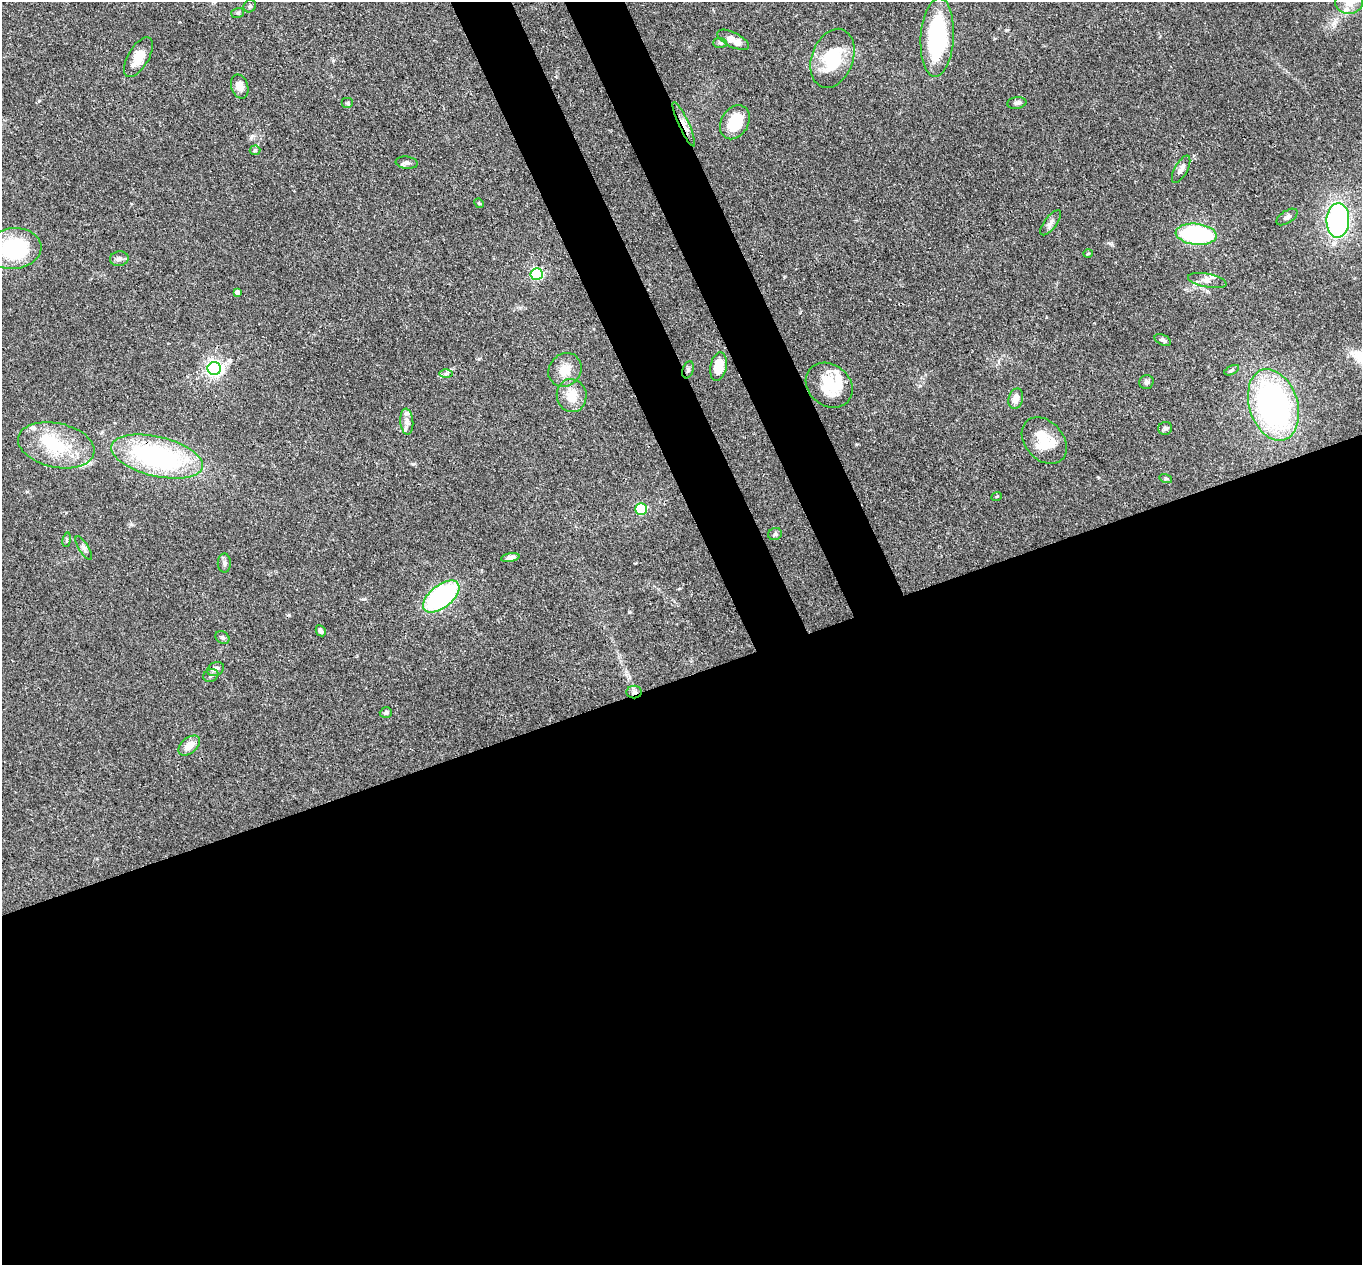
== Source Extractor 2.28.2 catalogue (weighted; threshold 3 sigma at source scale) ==
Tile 15 of 4 x 4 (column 3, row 4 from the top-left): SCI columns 2816-4175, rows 337-1599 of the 5639 x 5584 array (HDU 1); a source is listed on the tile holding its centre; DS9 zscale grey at full resolution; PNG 1364 x 1267 px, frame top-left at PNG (2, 2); each listed source drawn as its Kron ellipse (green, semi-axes under 4 px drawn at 4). Shown black and unused: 51% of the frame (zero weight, under 3 of 4 exposures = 8% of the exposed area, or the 3 px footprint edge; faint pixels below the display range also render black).
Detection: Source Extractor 2.28.2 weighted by HDU 2 'WHT'; one run over the whole footprint, this tile lists its part. Background 0.0914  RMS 0.0038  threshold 0.0172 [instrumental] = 3 sigma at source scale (4.5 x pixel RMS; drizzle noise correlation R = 1.50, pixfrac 1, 0.05/0.05 arcsec/px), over >= 5 px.
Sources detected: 67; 2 inside a brighter object's white glare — neither listed nor drawn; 5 inside a brighter listed object's ellipse — not listed separately; the other 60 listed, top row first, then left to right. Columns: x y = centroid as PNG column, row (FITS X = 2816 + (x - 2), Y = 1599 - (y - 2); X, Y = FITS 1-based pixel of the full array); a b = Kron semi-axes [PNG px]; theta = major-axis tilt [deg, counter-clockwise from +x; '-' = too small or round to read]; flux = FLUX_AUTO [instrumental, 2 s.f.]
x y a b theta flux
1349 3 14 11 4 3.9
250 6 6 6 - 0.75
238 13 6 5 - 0.58
937 37 39 16 86 43
733 40 17 7 -26 4.4
720 43 7 5 -3 0.76
138 57 22 10 59 6.5
832 58 30 20 70 20
240 86 12 8 -74 3
348 103 6 5 - 0.59
1017 103 9 6 8 1.1
735 122 18 13 58 11
684 124 24 5 -65 3.3
255 150 5 5 - 0.54
407 163 11 6 -7 1.2
1181 169 15 6 61 1.8
479 203 5 4 - 0.39
1287 217 12 6 33 1.4
1338 220 17 11 87 75
1050 223 15 6 53 1.7
1196 234 20 10 -6 44
14 248 28 20 5 33
1088 253 4 3 - 0.37
119 259 9 7 10 1.3
537 274 6 5 - 50
1207 281 19 6 -11 2.3
237 292 4 4 - 1.5
1163 340 9 5 -26 1.1
718 367 14 8 79 8.6
214 368 7 6 - 120
565 370 18 16 48 5.8
688 370 9 5 69 0.89
1232 370 8 4 28 0.72
446 374 6 4 1 0.78
1146 382 7 7 - 1.2
829 385 25 20 -39 14
572 396 16 15 - 6.6
1016 399 10 7 76 3.3
1273 405 37 24 -72 110
407 422 13 6 -85 1.7
1165 428 7 6 - 0.91
1044 441 26 19 -48 12
56 445 39 22 -13 21
157 457 47 19 -13 67
1166 479 6 4 -17 0.55
997 496 5 3 - 0.31
641 509 6 5 - 28
775 534 7 6 - 0.84
67 540 7 3 81 0.52
84 548 13 5 -58 1.2
510 557 9 4 10 2
224 563 9 6 -89 1.1
441 597 21 11 38 58
321 631 6 4 -60 1.1
222 638 7 6 - 0.84
216 669 9 6 23 1.6
211 675 8 6 25 1
634 692 8 6 0 1.3
386 713 6 5 - 0.95
189 746 12 7 40 4.3
Overlapping masked pixels (flux is a lower limit): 3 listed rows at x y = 684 124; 688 370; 634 692
Isophote crosses this tile's border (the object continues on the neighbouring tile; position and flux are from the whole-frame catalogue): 2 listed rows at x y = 1349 3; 14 248
Unlisted compact peaks at least as high as the median listed source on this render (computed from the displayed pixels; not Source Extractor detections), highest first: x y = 629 612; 363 599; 479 359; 1007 30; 1110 243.